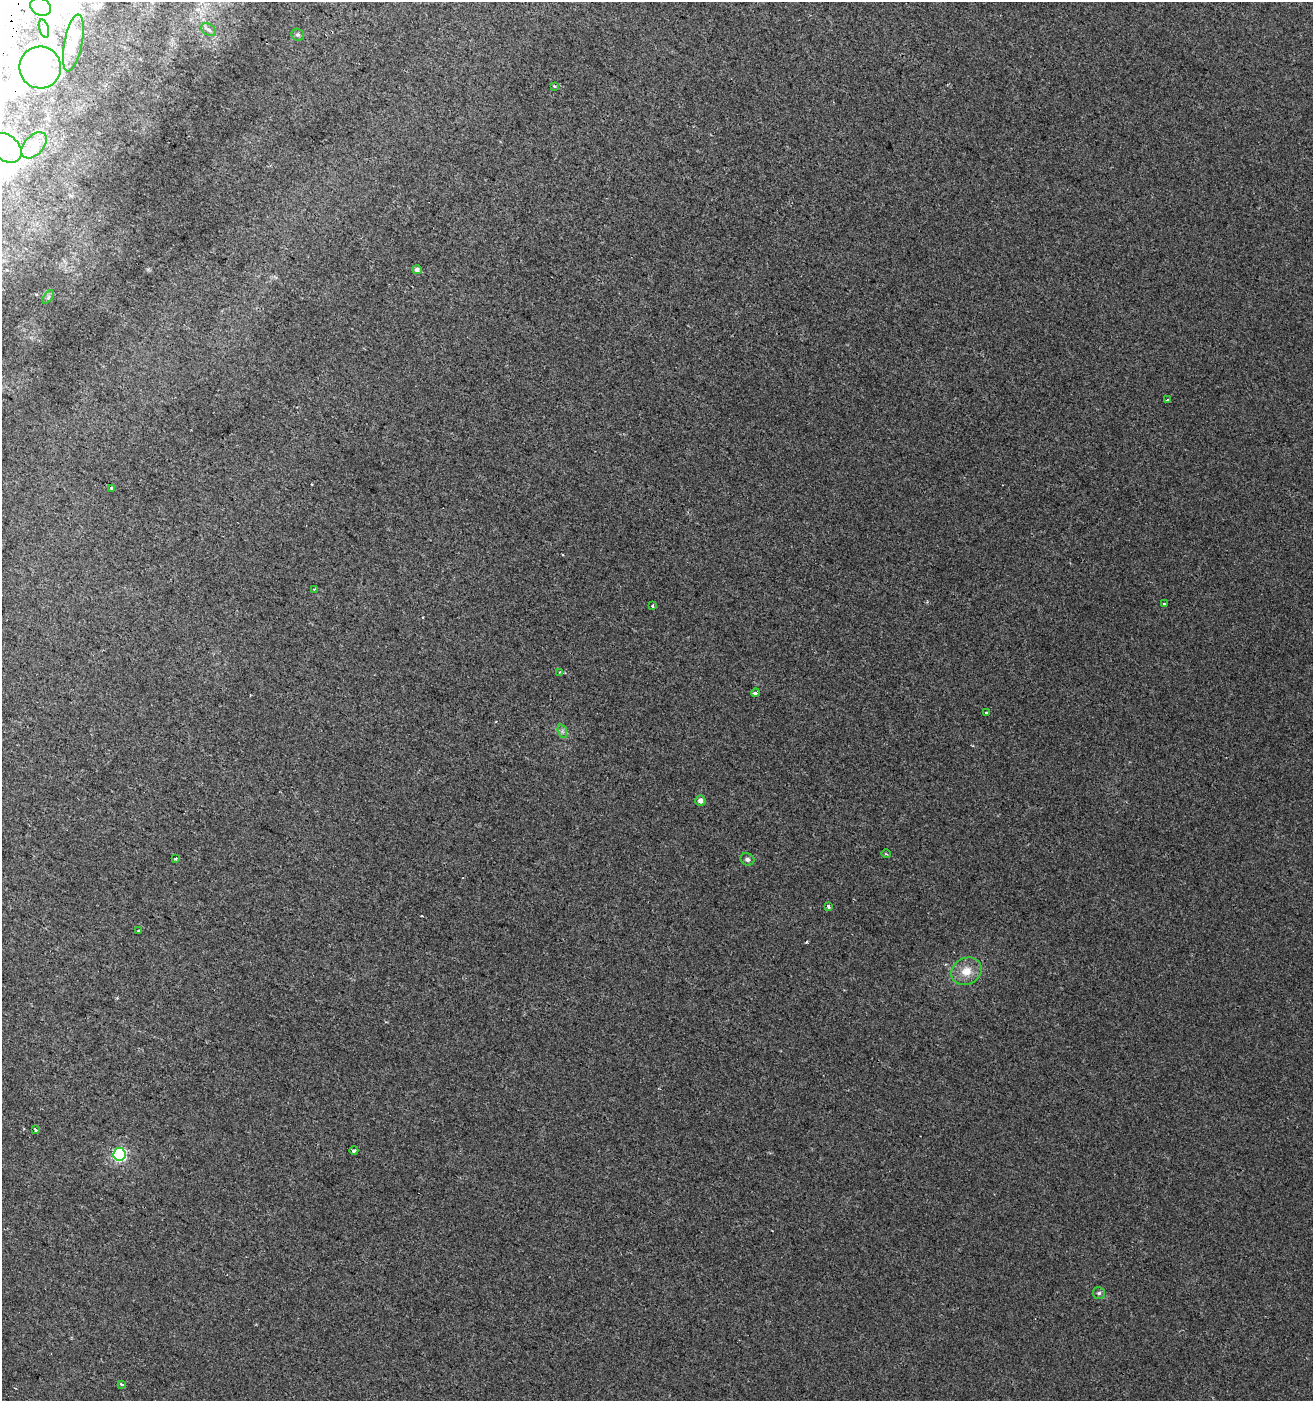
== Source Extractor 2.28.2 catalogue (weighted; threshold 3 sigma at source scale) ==
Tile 11 of 4 x 4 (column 3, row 3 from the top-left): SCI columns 2935-4245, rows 1416-2814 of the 5803 x 5636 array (HDU 1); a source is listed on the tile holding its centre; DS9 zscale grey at full resolution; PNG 1315 x 1403 px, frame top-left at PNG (2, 2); each listed source drawn as its Kron ellipse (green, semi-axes under 4 px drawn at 4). Shown black and unused: <1% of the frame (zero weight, under 2 of 3 exposures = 2% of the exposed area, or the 3 px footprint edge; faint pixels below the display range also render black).
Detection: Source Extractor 2.28.2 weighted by HDU 2 'WHT'; one run over the whole footprint, this tile lists its part. Background 0.00316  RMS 0.0037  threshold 0.0167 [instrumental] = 3 sigma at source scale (4.5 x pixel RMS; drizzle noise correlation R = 1.50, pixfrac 1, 0.0396/0.0396 arcsec/px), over >= 5 px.
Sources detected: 46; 8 inside a brighter object's white glare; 5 cosmic-ray / hot-pixel residue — neither listed nor drawn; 1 inside a brighter listed object's ellipse — not listed separately; the other 32 listed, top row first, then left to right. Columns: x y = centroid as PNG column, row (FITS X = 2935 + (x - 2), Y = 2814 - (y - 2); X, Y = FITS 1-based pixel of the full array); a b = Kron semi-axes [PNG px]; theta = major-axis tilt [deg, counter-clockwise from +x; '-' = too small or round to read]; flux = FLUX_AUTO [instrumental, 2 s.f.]
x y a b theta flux
40 7 11 8 -24 2.5
44 28 9 4 -74 0.76
209 30 8 5 -32 0.95
298 34 6 6 - 0.86
73 43 29 9 79 4.5
40 67 21 21 - 13
554 86 3 2 - 0.55
34 145 15 9 47 3.5
6 148 18 13 -38 6.8
417 270 5 4 - 1.2
48 297 8 4 53 0.73
1168 400 3 3 - 0.97
112 488 3 3 - 2.4
314 589 3 2 - 0.42
1164 604 3 2 - 0.6
652 606 3 3 - 1.2
560 672 4 2 - 0.31
755 693 4 4 - 18
986 713 3 3 - 1.7
562 731 7 4 -72 0.75
700 801 5 5 - 1.6
886 854 4 3 - 0.38
176 859 3 3 - 3.1
747 859 7 6 - 0.95
828 906 4 3 - 0.86
139 931 3 3 - 0.91
966 971 16 13 29 5.3
35 1130 3 3 - 4.4
354 1151 4 3 - 1
119 1154 6 6 - 53
1099 1293 6 6 - 0.78
122 1384 3 3 - 0.78
Isophote crosses this tile's border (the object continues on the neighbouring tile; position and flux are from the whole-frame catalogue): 1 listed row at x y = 6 148